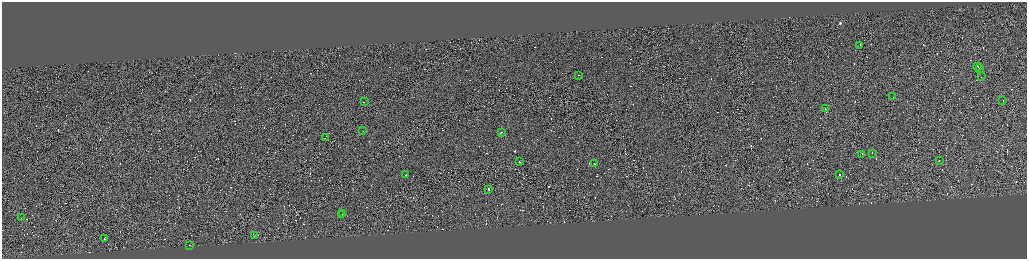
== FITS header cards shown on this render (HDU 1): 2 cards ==
NAXIS1  =                 4100
NAXIS2  =                 1026

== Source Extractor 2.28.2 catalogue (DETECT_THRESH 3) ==
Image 4100 x 1026 px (HDU 1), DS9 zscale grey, zoomed out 1/4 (1 PNG px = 4 x 4 image px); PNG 1029 x 261 px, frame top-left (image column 3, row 1026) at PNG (2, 2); each listed source drawn as its Kron ellipse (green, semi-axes under 4 px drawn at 4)
Background 0.669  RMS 4.1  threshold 12.4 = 3 sigma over >= 5 px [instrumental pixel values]
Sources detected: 673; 647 cannot appear on this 1/4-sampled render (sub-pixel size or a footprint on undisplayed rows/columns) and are neither listed nor drawn; the other 26 listed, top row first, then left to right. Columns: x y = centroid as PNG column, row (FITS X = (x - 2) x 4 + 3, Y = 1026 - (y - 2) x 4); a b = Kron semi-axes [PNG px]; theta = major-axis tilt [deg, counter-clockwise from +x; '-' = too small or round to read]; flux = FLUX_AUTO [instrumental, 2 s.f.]
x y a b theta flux
860 46 3 1 - 26000
977 66 2 1 - 17000
980 69 2 1 - 21000
579 75 2 1 - 9500
981 77 2 1 - 10000
893 97 2 1 - 32000
1003 100 2 1 - 24000
364 102 2 1 - 12000
825 108 2 1 - 30000
363 131 2 1 - 14000
501 132 2 1 - 28000
326 138 2 1 - 12000
872 153 2 1 - 12000
862 154 2 1 - 18000
939 160 2 1 - 15000
519 161 2 1 - 20000
595 163 2 1 - 26000
406 175 2 1 - 22000
840 175 3 1 - 34000
489 189 2 2 - 63000
343 213 3 1 - 26000
341 215 2 1 - 29000
21 218 2 1 - 16000
255 235 2 1 - 15000
104 238 2 1 - 9400
190 245 2 1 - 11000
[647 sub-pixel or undisplayed-footprint detections neither listed nor drawn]